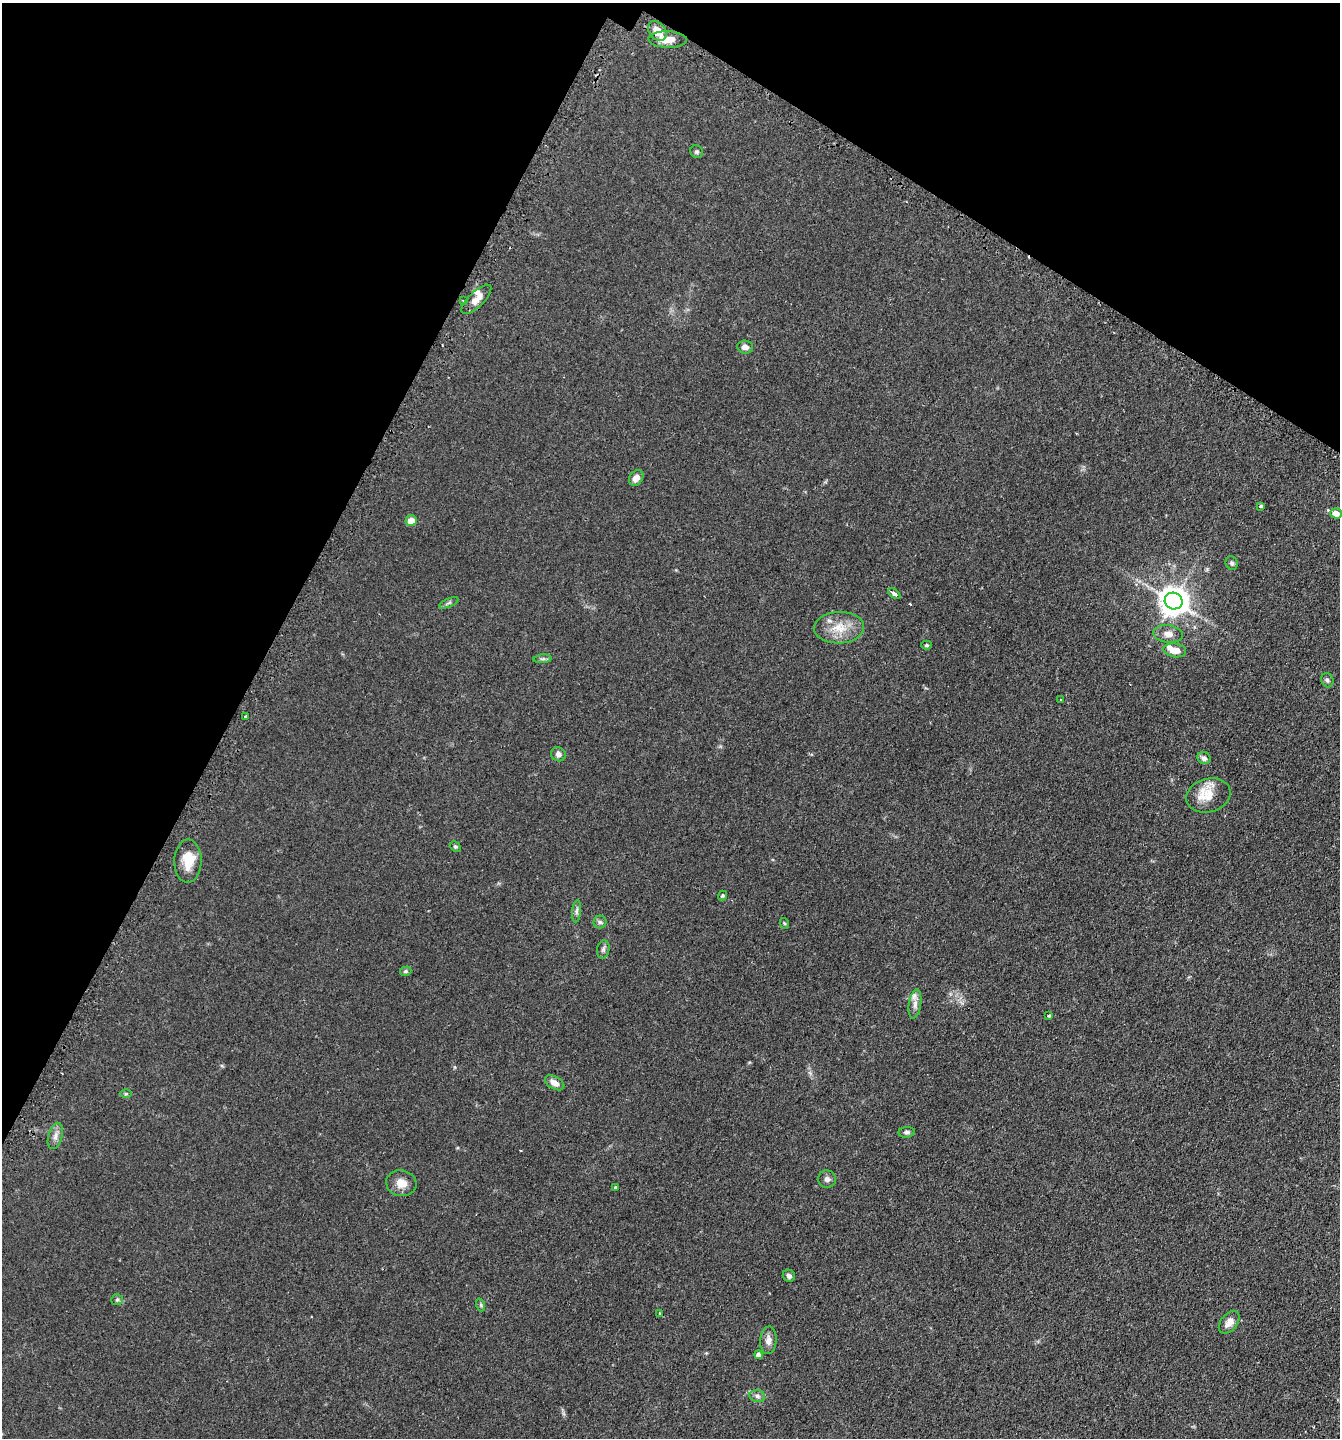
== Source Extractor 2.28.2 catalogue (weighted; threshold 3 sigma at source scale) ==
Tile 2 of 4 x 4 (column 2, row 1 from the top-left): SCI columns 1516-2853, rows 4351-5786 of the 5845 x 5832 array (HDU 1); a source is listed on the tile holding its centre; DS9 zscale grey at full resolution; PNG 1342 x 1440 px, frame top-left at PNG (2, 3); each listed source drawn as its Kron ellipse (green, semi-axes under 4 px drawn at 4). Shown black and unused: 27% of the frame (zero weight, under 2 of 3 exposures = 4% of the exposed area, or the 3 px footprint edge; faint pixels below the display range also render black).
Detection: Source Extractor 2.28.2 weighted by HDU 2 'WHT'; one run over the whole footprint, this tile lists its part. Background 0.0788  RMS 0.0065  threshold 0.0291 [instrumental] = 3 sigma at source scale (4.5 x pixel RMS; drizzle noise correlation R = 1.50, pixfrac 1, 0.05/0.05 arcsec/px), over >= 5 px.
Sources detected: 56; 6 inside a brighter listed object's ellipse — not listed separately; the other 50 listed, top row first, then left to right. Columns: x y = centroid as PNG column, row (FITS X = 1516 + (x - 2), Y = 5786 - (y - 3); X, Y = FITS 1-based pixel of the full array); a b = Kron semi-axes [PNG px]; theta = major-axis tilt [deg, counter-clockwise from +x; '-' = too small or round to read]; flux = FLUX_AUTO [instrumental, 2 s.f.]
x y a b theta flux
657 31 11 8 -53 8.4
668 40 19 8 -3 8.1
697 152 7 6 - 1.2
476 299 19 7 44 5.5
464 301 3 2 - 1.1
745 347 8 6 -6 3
636 478 8 6 52 4.2
1261 506 3 3 - 1.8
1336 513 6 5 - 5.8
411 520 5 5 - 6.1
1232 563 7 6 - 1.3
894 593 7 3 -34 4.2
1174 601 9 8 - 870
449 603 10 4 23 1.3
839 628 25 16 2 13
1168 634 15 9 -8 4.8
926 645 5 4 - 1.1
1175 650 11 7 -9 7
543 659 9 3 5 1.3
1327 680 7 6 - 1.6
1061 700 3 2 - 0.55
246 717 3 3 - 1.8
558 754 7 7 - 2.5
1204 758 7 6 - 2.3
1208 795 22 16 16 12
455 847 6 4 -47 0.91
188 861 21 13 89 11
723 896 5 4 - 0.8
577 911 11 4 85 1.7
600 922 6 6 - 1.4
784 923 5 3 - 0.67
603 949 9 6 79 1.8
406 971 6 4 15 1.1
915 1004 15 6 81 3.2
1049 1016 3 3 - 1.4
555 1083 10 6 -29 3.8
126 1094 6 4 0 0.83
907 1132 8 5 6 1.6
55 1136 13 7 74 3.2
827 1179 9 8 - 2.2
401 1183 15 13 -10 6.7
615 1188 3 3 - 0.92
789 1276 6 5 - 2
117 1300 6 5 - 1.2
481 1305 6 4 -72 0.88
659 1314 4 2 - 0.64
1229 1322 13 8 50 4.8
768 1340 14 8 86 3.7
758 1355 4 4 - 3.3
757 1396 8 6 -16 1.9
Overlapping masked pixels (flux is a lower limit): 1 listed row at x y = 657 31